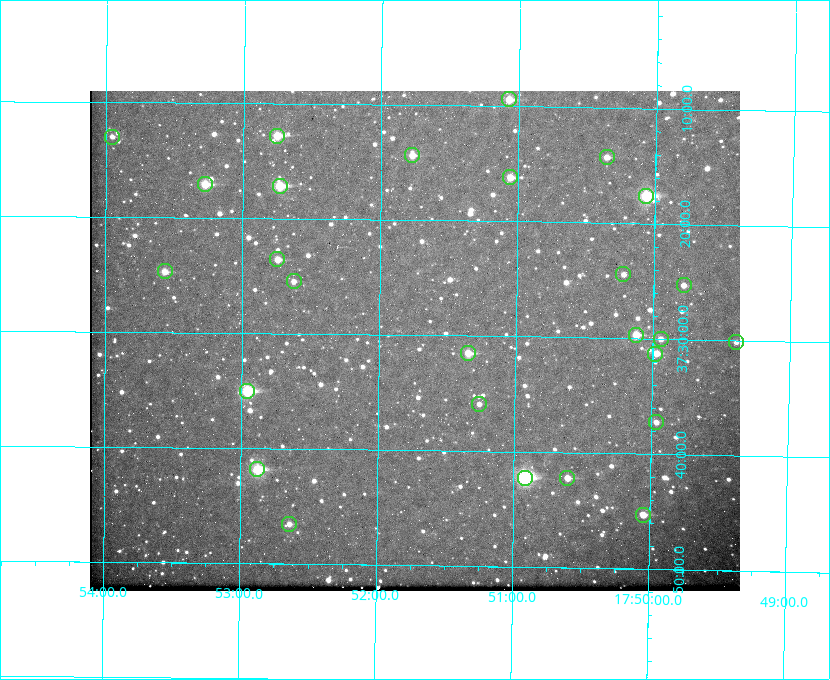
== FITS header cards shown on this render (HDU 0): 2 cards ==
NAXIS1  =                  650 / Width of table row in bytes
NAXIS2  =                  500 / Number of rows in table

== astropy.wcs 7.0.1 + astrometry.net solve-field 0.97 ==
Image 650 x 500 px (HDU 0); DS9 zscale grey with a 90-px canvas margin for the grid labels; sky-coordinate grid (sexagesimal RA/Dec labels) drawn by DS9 from the SOLVED WCS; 27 Tycho-2 reference stars matched to detected sources circled (green)
Header WCS: none
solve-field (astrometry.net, Tycho-2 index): SOLVED blind (the file carries no WCS)
Solved WCS: RA---TAN-SIP/DEC--TAN-SIP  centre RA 17:51:44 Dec +37:30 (267.93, +37.51 deg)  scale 5.21 arcsec/px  FOV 56.5' x 43.5'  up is +179 deg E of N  parity flipped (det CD > 0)
(file carries no celestial WCS; the grid is the blind solution)
Tycho-2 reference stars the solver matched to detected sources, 27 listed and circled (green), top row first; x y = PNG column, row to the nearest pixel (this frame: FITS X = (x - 90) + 1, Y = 500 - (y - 91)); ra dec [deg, ICRS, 3 dp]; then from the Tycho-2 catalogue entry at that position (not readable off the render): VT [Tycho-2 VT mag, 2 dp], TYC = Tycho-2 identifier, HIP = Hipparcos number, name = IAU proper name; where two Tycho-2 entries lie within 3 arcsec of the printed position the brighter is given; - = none
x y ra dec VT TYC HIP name
509 99 267.768 +37.157 9.98 2620-745-1 - -
277 136 268.189 +37.213 9.71 2620-542-1 - -
112 137 268.489 +37.217 11.29 2620-732-1 - -
412 155 267.943 +37.240 10.39 2620-505-1 - -
607 157 267.589 +37.238 11.09 2619-212-1 - -
510 177 267.764 +37.270 10.17 2620-784-1 - -
205 184 268.319 +37.285 9.88 2620-536-1 - -
280 186 268.183 +37.286 8.98 2620-786-1 87506 -
646 196 267.517 +37.293 8.96 2619-379-1 - -
277 259 268.186 +37.393 10.44 2620-175-1 - -
165 271 268.392 +37.412 10.60 2620-800-1 - -
623 274 267.555 +37.408 11.50 2619-358-1 - -
294 281 268.156 +37.424 11.25 2620-712-1 - -
684 285 267.445 +37.422 11.17 2619-451-1 - -
636 335 267.531 +37.495 10.07 2619-274-1 - -
661 339 267.485 +37.500 11.33 2619-40-1 - -
736 342 267.347 +37.503 12.15 3088-638-1 - -
468 353 267.836 +37.525 9.96 3089-889-1 - -
655 354 267.494 +37.522 10.35 3088-270-1 - -
247 391 268.239 +37.584 8.64 3089-755-1 - -
479 404 267.815 +37.598 11.54 3089-1081-1 - -
656 422 267.491 +37.621 11.40 3088-1284-1 - -
257 469 268.219 +37.697 8.93 3089-671-1 - -
525 478 267.730 +37.705 8.13 3089-1203-1 87349 -
567 478 267.652 +37.703 11.04 3089-693-1 - -
643 515 267.512 +37.755 10.10 3089-2332-1 - -
289 524 268.159 +37.775 11.22 3089-2245-1 - -